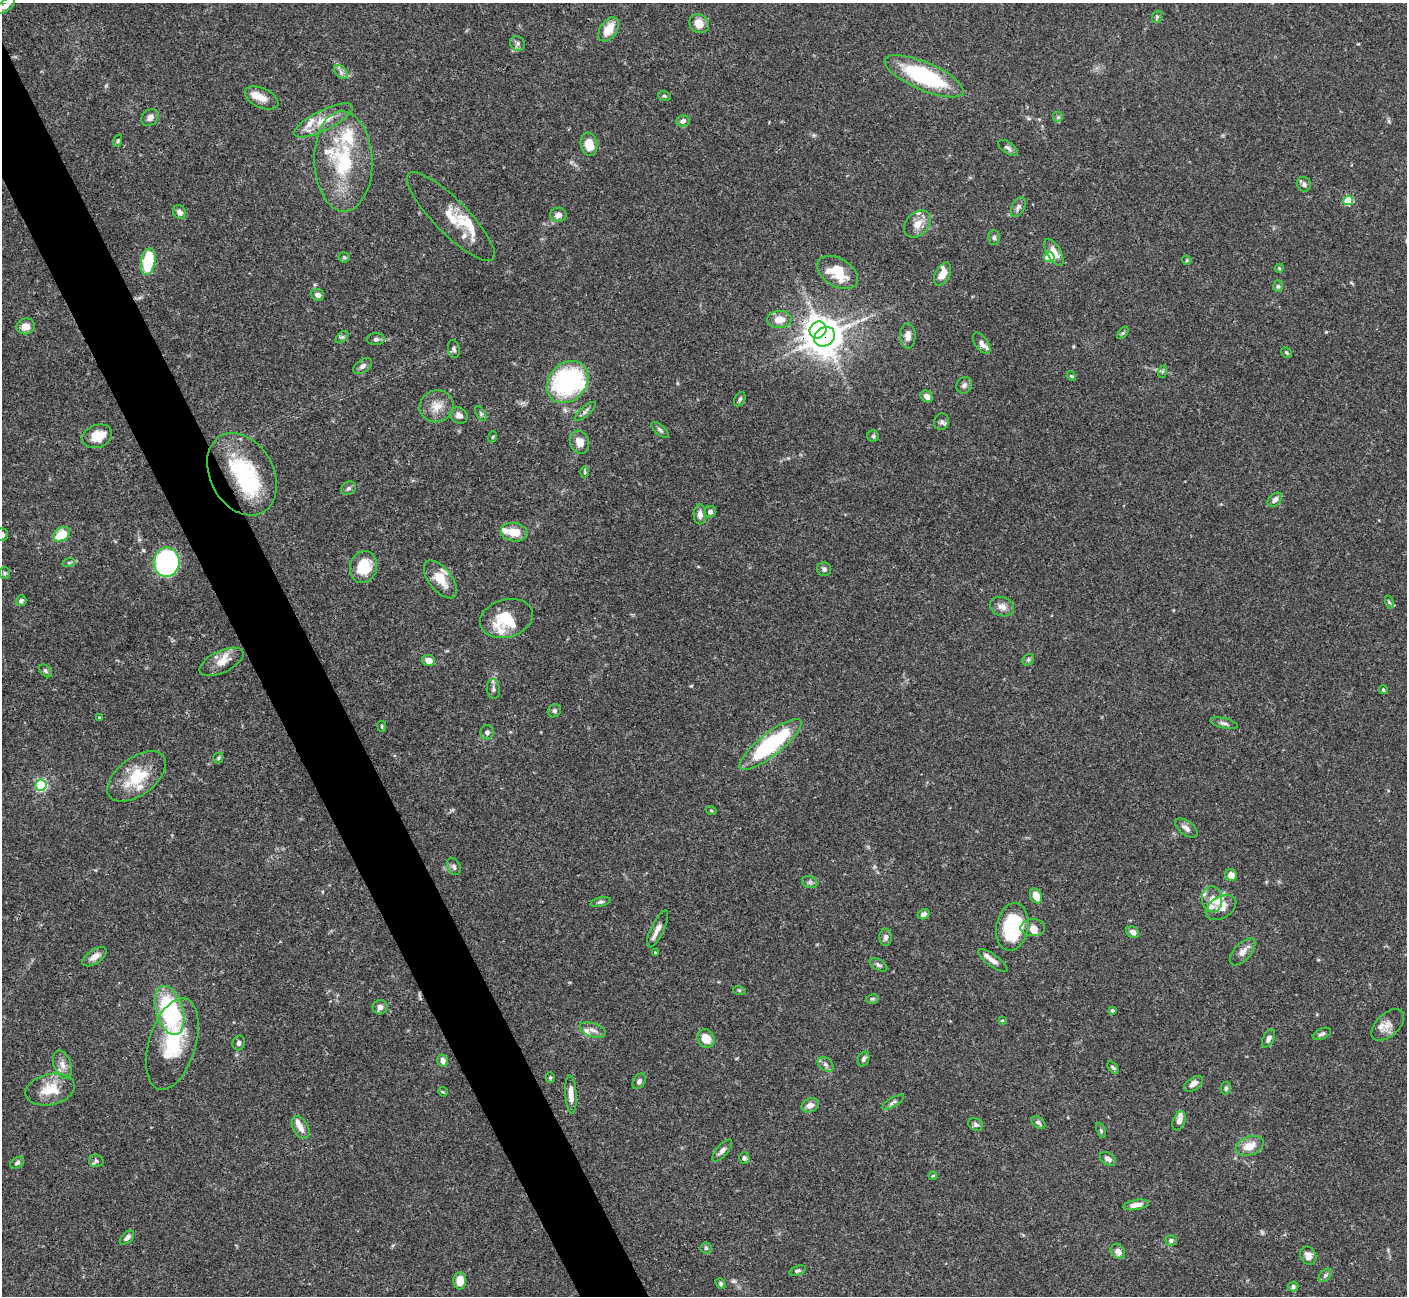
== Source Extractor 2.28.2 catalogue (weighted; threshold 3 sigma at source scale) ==
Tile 11 of 4 x 4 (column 3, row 3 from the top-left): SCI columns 2816-4220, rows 1581-2874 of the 5628 x 5617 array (HDU 1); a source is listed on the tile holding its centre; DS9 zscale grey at full resolution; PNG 1409 x 1298 px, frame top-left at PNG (2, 3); each listed source drawn as its Kron ellipse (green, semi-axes under 4 px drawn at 4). Shown black and unused: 4% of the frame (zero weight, under 3 of 4 exposures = <1% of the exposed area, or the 3 px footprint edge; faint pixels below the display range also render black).
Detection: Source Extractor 2.28.2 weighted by HDU 2 'WHT'; one run over the whole footprint, this tile lists its part. Background 0.0665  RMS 0.0031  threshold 0.0139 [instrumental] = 3 sigma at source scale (4.5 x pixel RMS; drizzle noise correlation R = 1.50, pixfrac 1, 0.05/0.05 arcsec/px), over >= 5 px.
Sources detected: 198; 1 too faint to see at this stretch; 3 inside a brighter object's white glare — neither listed nor drawn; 27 inside a brighter listed object's ellipse — not listed separately; the other 167 listed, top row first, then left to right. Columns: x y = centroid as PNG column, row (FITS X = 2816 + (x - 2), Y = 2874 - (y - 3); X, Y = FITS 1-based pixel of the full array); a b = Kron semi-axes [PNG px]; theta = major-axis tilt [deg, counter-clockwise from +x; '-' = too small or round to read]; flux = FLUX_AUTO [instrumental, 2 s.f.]
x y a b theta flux
6 6 11 5 37 1.6
1157 17 6 5 - 0.6
699 24 10 9 - 3.6
608 29 13 8 55 5.4
517 43 8 7 - 0.92
341 72 8 5 -46 0.95
924 76 42 14 -23 30
664 96 6 4 -19 0.45
262 98 18 9 -25 3.2
1058 117 5 5 - 0.56
150 118 9 7 48 1.4
323 120 32 10 26 6
683 121 6 6 - 1.1
118 141 6 4 72 0.42
589 144 11 8 -81 4.9
1008 148 11 5 -35 0.91
343 161 50 29 -88 25
1304 184 7 6 - 0.92
1348 200 5 4 - 14
1018 207 11 6 63 1.1
180 212 7 6 - 1.5
558 215 8 7 - 1.6
451 217 60 17 -45 8
917 224 15 11 46 3.5
994 238 7 6 - 0.66
1054 252 15 7 -59 3.6
344 257 5 5 - 0.42
1049 257 5 5 - 13
1187 260 5 4 - 0.4
148 262 14 7 80 16
1279 268 5 4 - 0.38
838 272 22 14 -31 9.4
942 274 12 7 62 2.9
1278 286 6 5 - 0.55
318 295 6 5 - 1.2
779 319 12 8 2 3.6
26 326 9 7 19 2.9
818 330 9 8 - 210
1123 333 7 3 52 0.46
908 336 12 7 -89 1.8
342 337 7 4 44 0.6
825 337 11 9 39 500
376 339 9 6 1 0.86
982 343 12 6 -55 1.4
454 349 9 6 -81 0.77
1286 352 6 4 -43 0.55
363 366 10 6 34 1.2
1162 372 6 4 71 0.45
1071 376 5 4 - 0.34
567 382 23 18 47 43
964 385 8 7 - 1
927 396 6 5 - 1.6
740 399 8 5 60 0.53
437 406 17 16 - 4.2
585 411 13 5 42 0.95
481 414 8 4 -59 0.68
459 415 9 7 -34 1.6
942 422 8 7 - 0.96
660 430 11 5 -42 0.77
97 436 15 11 21 5.9
873 436 6 5 - 0.56
492 437 6 3 70 0.36
580 442 12 9 -71 3
585 472 6 4 -89 0.39
242 474 44 31 -61 26
349 488 8 6 33 0.79
1275 500 8 5 42 1.6
710 512 6 5 - 0.79
700 514 10 6 -89 1.6
514 532 13 9 -8 5
2 534 6 6 - 1.1
62 534 9 6 37 8.4
69 562 6 4 19 0.42
167 562 14 13 - 54
363 567 16 13 73 9
824 569 7 6 - 0.79
5 573 5 5 - 0.49
440 579 22 11 -52 5.8
21 601 5 5 - 0.77
1389 602 7 4 -72 0.47
1002 607 12 9 -15 2.1
506 618 27 19 16 10
428 660 6 5 - 2.4
1028 660 6 5 - 0.48
222 662 24 11 25 3.9
45 671 8 5 -42 0.61
493 689 10 6 -82 0.99
1383 690 4 4 - 0.44
554 711 7 6 - 0.73
99 718 3 3 - 0.38
1224 723 14 5 -14 1.1
382 726 5 3 - 0.36
487 732 7 6 - 0.89
770 744 38 11 38 31
218 758 5 5 - 0.43
137 776 34 18 37 12
41 785 6 5 - 39
711 810 5 3 - 0.3
1186 828 13 7 -36 1.5
454 866 9 6 -63 0.81
1231 875 6 6 - 2.4
810 882 8 6 -21 0.74
1036 896 8 5 -63 4
1212 899 13 10 -87 2.5
600 902 10 4 12 0.7
1221 907 16 11 32 3.3
924 914 6 4 28 1.2
1012 927 24 16 80 23
1033 928 12 8 1 2
658 929 20 6 64 2.3
1133 932 7 5 -36 1.5
886 937 8 6 89 1.1
656 952 3 2 - 0.38
1242 952 16 8 48 2.3
95 957 14 7 35 2.1
993 960 17 6 -36 2
879 965 10 5 -31 0.77
739 990 6 4 -17 0.39
872 999 6 4 13 0.48
380 1007 7 7 - 1.3
169 1010 25 13 -73 32
1112 1010 3 3 - 0.62
1002 1020 4 3 - 0.31
1388 1025 20 11 43 2.7
593 1030 14 7 -18 1.7
1322 1034 10 5 24 0.77
706 1038 10 8 -61 4.6
1269 1038 10 5 62 1.1
239 1043 7 6 - 0.82
172 1044 47 23 73 18
863 1059 7 5 67 0.75
443 1060 6 5 - 1.6
825 1064 9 6 -40 1
62 1065 15 8 -70 2.3
1113 1067 7 4 -52 0.54
550 1077 5 4 - 0.38
639 1081 8 6 59 0.93
1193 1084 11 6 34 1.6
1226 1088 6 5 - 0.65
50 1089 25 15 12 7.7
443 1092 5 4 - 0.33
571 1094 19 5 -87 2.9
893 1102 12 4 30 0.85
810 1105 9 6 23 1.9
1179 1121 10 6 68 1.7
1038 1123 8 5 -41 0.68
976 1124 7 6 - 0.83
301 1127 12 7 -61 2.3
1101 1130 8 4 -68 0.48
1250 1146 14 9 19 4.3
722 1150 13 5 49 1.2
744 1158 6 5 - 0.64
1108 1159 9 6 -31 1.5
96 1161 7 6 - 0.79
17 1163 8 5 33 0.67
933 1176 4 4 - 0.31
1136 1205 13 5 10 2.2
127 1238 9 5 44 1.1
1171 1240 5 5 - 0.72
706 1248 5 5 - 0.52
1118 1252 8 6 -50 2
1308 1256 9 7 -64 2.1
798 1271 8 4 18 0.6
1325 1275 8 5 45 0.73
460 1281 8 6 -88 4.4
721 1284 6 4 -49 0.57
1293 1286 5 5 - 0.76
Overlapping masked pixels (flux is a lower limit): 3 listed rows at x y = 818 330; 825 337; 242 474
Isophote crosses this tile's border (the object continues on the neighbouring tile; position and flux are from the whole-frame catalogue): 2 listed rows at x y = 6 6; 2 534